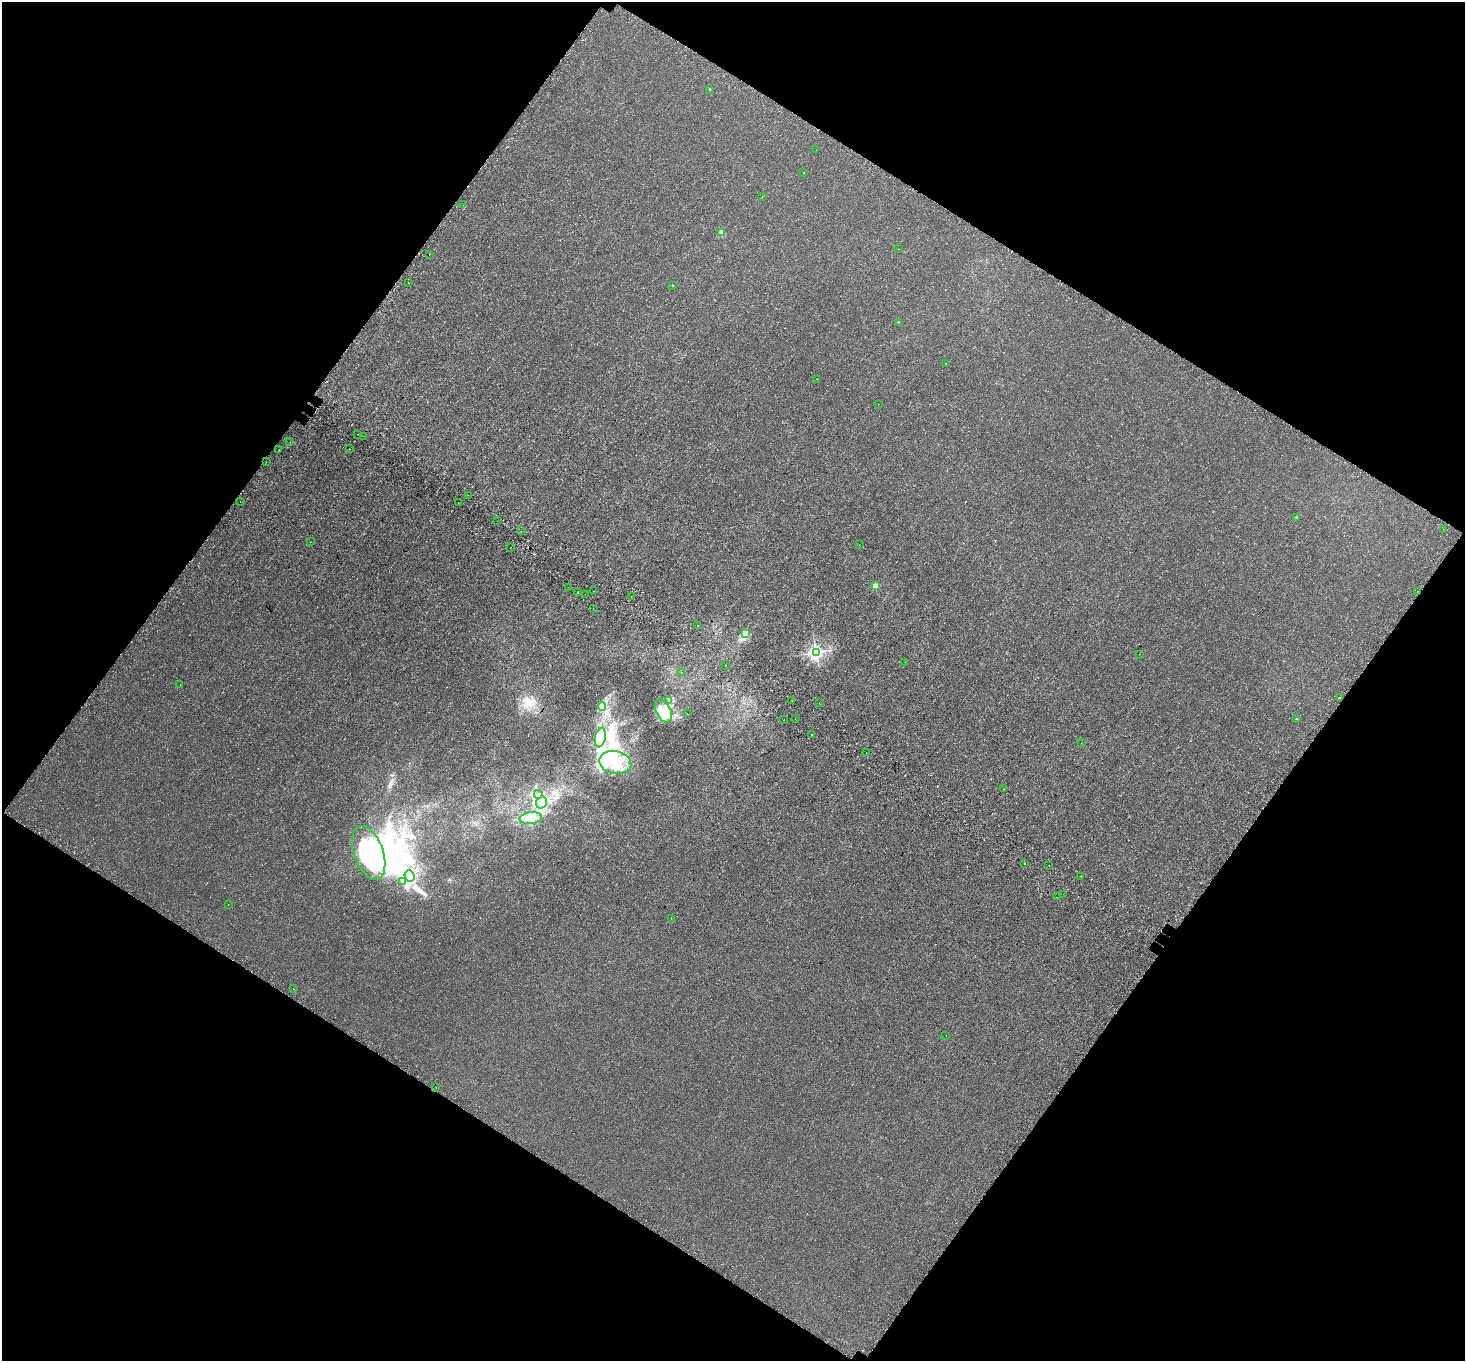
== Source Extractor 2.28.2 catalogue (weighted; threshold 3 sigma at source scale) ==
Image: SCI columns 129-5977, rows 337-5770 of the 6113 x 6170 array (HDU 1 of 3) = the unmasked area's bounding box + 8 px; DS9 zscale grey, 4 x 4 block average (1 PNG px = mean of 4 x 4 image px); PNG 1467 x 1363 px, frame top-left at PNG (2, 2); each listed source drawn as its Kron ellipse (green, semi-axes under 4 px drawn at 4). Shown black and unused: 48% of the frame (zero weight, under 3 of 4 exposures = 9% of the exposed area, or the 3 px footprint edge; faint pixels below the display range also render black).
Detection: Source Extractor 2.28.2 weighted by HDU 2 'WHT'. Background 0.00138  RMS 0.0014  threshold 0.00615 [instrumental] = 3 sigma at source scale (4.5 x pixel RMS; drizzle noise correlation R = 1.50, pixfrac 1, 0.0396/0.0396 arcsec/px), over >= 5 px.
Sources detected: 96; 10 inside a brighter object's white glare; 4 cosmic-ray / hot-pixel residue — neither listed nor drawn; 4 inside a brighter listed object's ellipse — not listed separately; the other 78 listed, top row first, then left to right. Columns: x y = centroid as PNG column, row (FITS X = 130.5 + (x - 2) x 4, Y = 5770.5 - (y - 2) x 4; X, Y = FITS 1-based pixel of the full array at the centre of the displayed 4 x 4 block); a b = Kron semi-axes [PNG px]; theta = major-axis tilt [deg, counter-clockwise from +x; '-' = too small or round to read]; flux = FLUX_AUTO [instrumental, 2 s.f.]
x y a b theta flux
709 89 2 2 - 0.84
816 150 2 2 - 0.13
804 173 2 2 - 0.21
762 197 2 2 - 0.23
463 205 2 2 - 0.13
721 232 2 2 - 18
899 249 2 2 - 0.13
429 254 2 2 - 0.38
408 283 2 2 - 0.76
673 285 2 2 - 0.33
898 322 2 2 - 0.41
946 363 2 2 - 0.17
817 379 2 2 - 0.16
878 404 2 2 - 0.16
358 434 2 2 - 0.19
363 436 2 2 - 0.14
290 442 2 2 - 0.21
350 449 2 2 - 0.35
279 450 2 2 - 0.41
266 462 2 2 - 0.23
468 495 2 2 - 0.15
240 502 2 2 - 0.21
458 503 2 2 - 0.49
1296 517 2 2 - 2.6
497 521 2 2 - 0.15
1443 529 2 2 - 0.2
521 531 2 2 - 0.14
310 542 2 2 - 0.13
859 545 2 2 - 0.13
510 548 2 2 - 0.33
875 586 2 2 - 23
568 587 2 2 - 0.18
594 591 2 2 - 0.18
1418 591 2 2 - 0.18
578 592 2 2 - 0.24
585 594 2 2 - 0.28
631 597 2 2 - 0.59
593 608 2 2 - 0.55
698 626 2 2 - 0.48
746 634 3 2 - 28
816 652 3 2 - 270
1139 654 2 2 - 1.5
905 662 2 2 - 0.24
726 666 2 2 - 0.25
681 672 2 2 - 0.14
180 685 2 2 - 0.15
1340 697 2 2 - 0.3
792 700 2 2 - 0.31
669 701 2 2 - 0.39
819 703 2 2 - 0.28
602 706 4 2 - 1
664 711 13 7 -65 11
687 714 2 2 - 0.19
795 719 2 2 - 0.14
1297 719 2 2 - 0.53
784 720 2 2 - 1
812 734 2 2 - 4.6
600 738 10 5 79 7
1081 743 2 2 - 0.13
866 753 2 2 - 0.11
615 762 16 11 -13 37
1003 789 2 2 - 0.2
538 794 4 3 - 1.4
542 803 6 5 - 4.2
531 818 11 6 7 8.8
369 853 28 14 -71 78
1025 863 2 2 - 1
1049 866 2 2 - 0.18
409 876 6 5 - 4.4
1081 876 2 2 - 0.73
403 882 4 2 - 1.1
1063 894 2 2 - 0.26
1056 897 2 2 - 0.27
228 904 2 2 - 0.15
671 918 2 2 - 0.1
293 989 2 2 - 0.89
946 1036 2 2 - 0.35
436 1088 2 2 - 0.47
Diffuse or blended objects may show on this block-average render without a row.